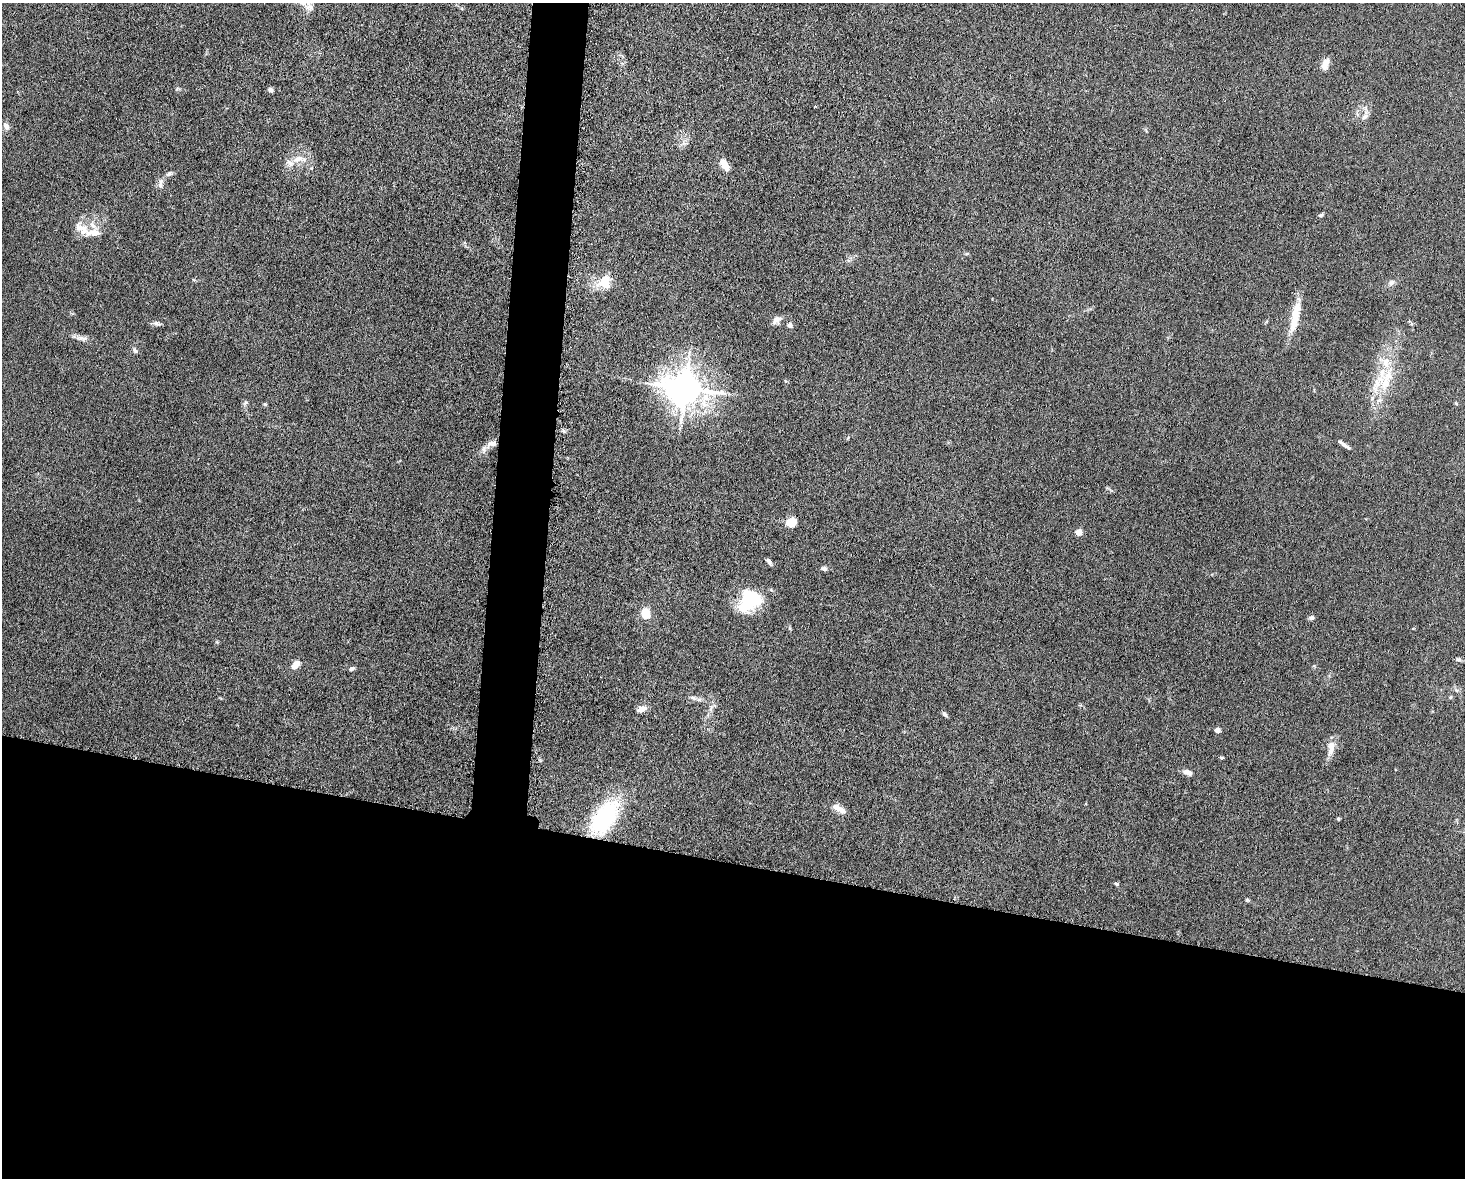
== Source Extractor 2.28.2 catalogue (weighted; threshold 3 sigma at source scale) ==
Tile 11 of 3 x 4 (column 2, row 4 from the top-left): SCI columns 1694-3156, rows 8-1183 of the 4746 x 4719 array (HDU 1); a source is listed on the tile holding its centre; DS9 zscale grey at full resolution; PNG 1467 x 1180 px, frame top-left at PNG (2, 3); no overlay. Shown black and unused: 29% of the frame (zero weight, under 5 of 10 exposures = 2% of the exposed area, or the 3 px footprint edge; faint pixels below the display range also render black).
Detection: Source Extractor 2.28.2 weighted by HDU 2 'WHT'; one run over the whole footprint, this tile lists its part. Background 0.0231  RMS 0.0021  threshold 0.00861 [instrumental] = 3 sigma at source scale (4.09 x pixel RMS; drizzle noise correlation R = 1.36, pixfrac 0.8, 0.05/0.05 arcsec/px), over >= 5 px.
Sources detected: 56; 2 inside a brighter object's white glare — not listed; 7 inside a brighter listed object's ellipse — not listed separately; the other 47 listed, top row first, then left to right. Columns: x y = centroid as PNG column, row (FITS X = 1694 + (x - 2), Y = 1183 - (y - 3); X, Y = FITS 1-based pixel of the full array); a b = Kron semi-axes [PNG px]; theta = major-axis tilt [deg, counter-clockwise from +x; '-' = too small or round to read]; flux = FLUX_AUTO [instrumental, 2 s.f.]
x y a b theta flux
1325 64 14 7 68 1.5
270 90 6 5 - 0.53
1365 117 10 6 41 0.8
6 126 9 6 -64 0.77
298 159 16 8 7 2
725 164 13 7 -64 2.3
169 174 10 5 31 0.53
161 181 10 6 73 0.78
1321 215 6 5 - 0.31
83 230 20 13 -82 2.4
967 253 6 4 2 0.23
605 283 20 18 89 3.6
1391 283 9 6 56 0.65
1295 314 33 12 79 3.7
776 320 13 7 42 1
156 323 12 5 -13 0.53
790 325 7 6 - 0.6
82 338 17 5 -8 0.99
135 350 7 5 -62 0.38
1386 380 46 15 69 8.1
685 388 11 9 -9 430
245 403 8 6 44 0.41
265 404 6 3 -18 0.2
491 444 14 7 18 1.1
1344 445 13 4 -34 0.81
791 523 5 5 - 11
1079 532 5 4 - 2.7
769 562 9 4 -53 0.51
824 568 7 5 -11 0.54
751 600 33 17 36 8.9
646 614 9 7 -75 3.6
1311 618 7 5 23 0.5
1458 659 7 5 -12 0.45
296 665 11 6 52 1.6
352 669 7 4 32 0.38
1451 697 6 4 88 0.23
641 709 12 7 26 1.3
945 714 7 5 -49 0.43
1217 730 4 4 - 1.6
1331 748 22 8 79 1.9
1222 757 7 3 -8 0.21
1187 772 11 6 -21 0.99
839 809 18 7 -32 1.6
604 818 36 18 54 20
1338 819 4 4 - 0.23
1116 884 6 4 -23 0.28
1247 900 5 4 - 0.27